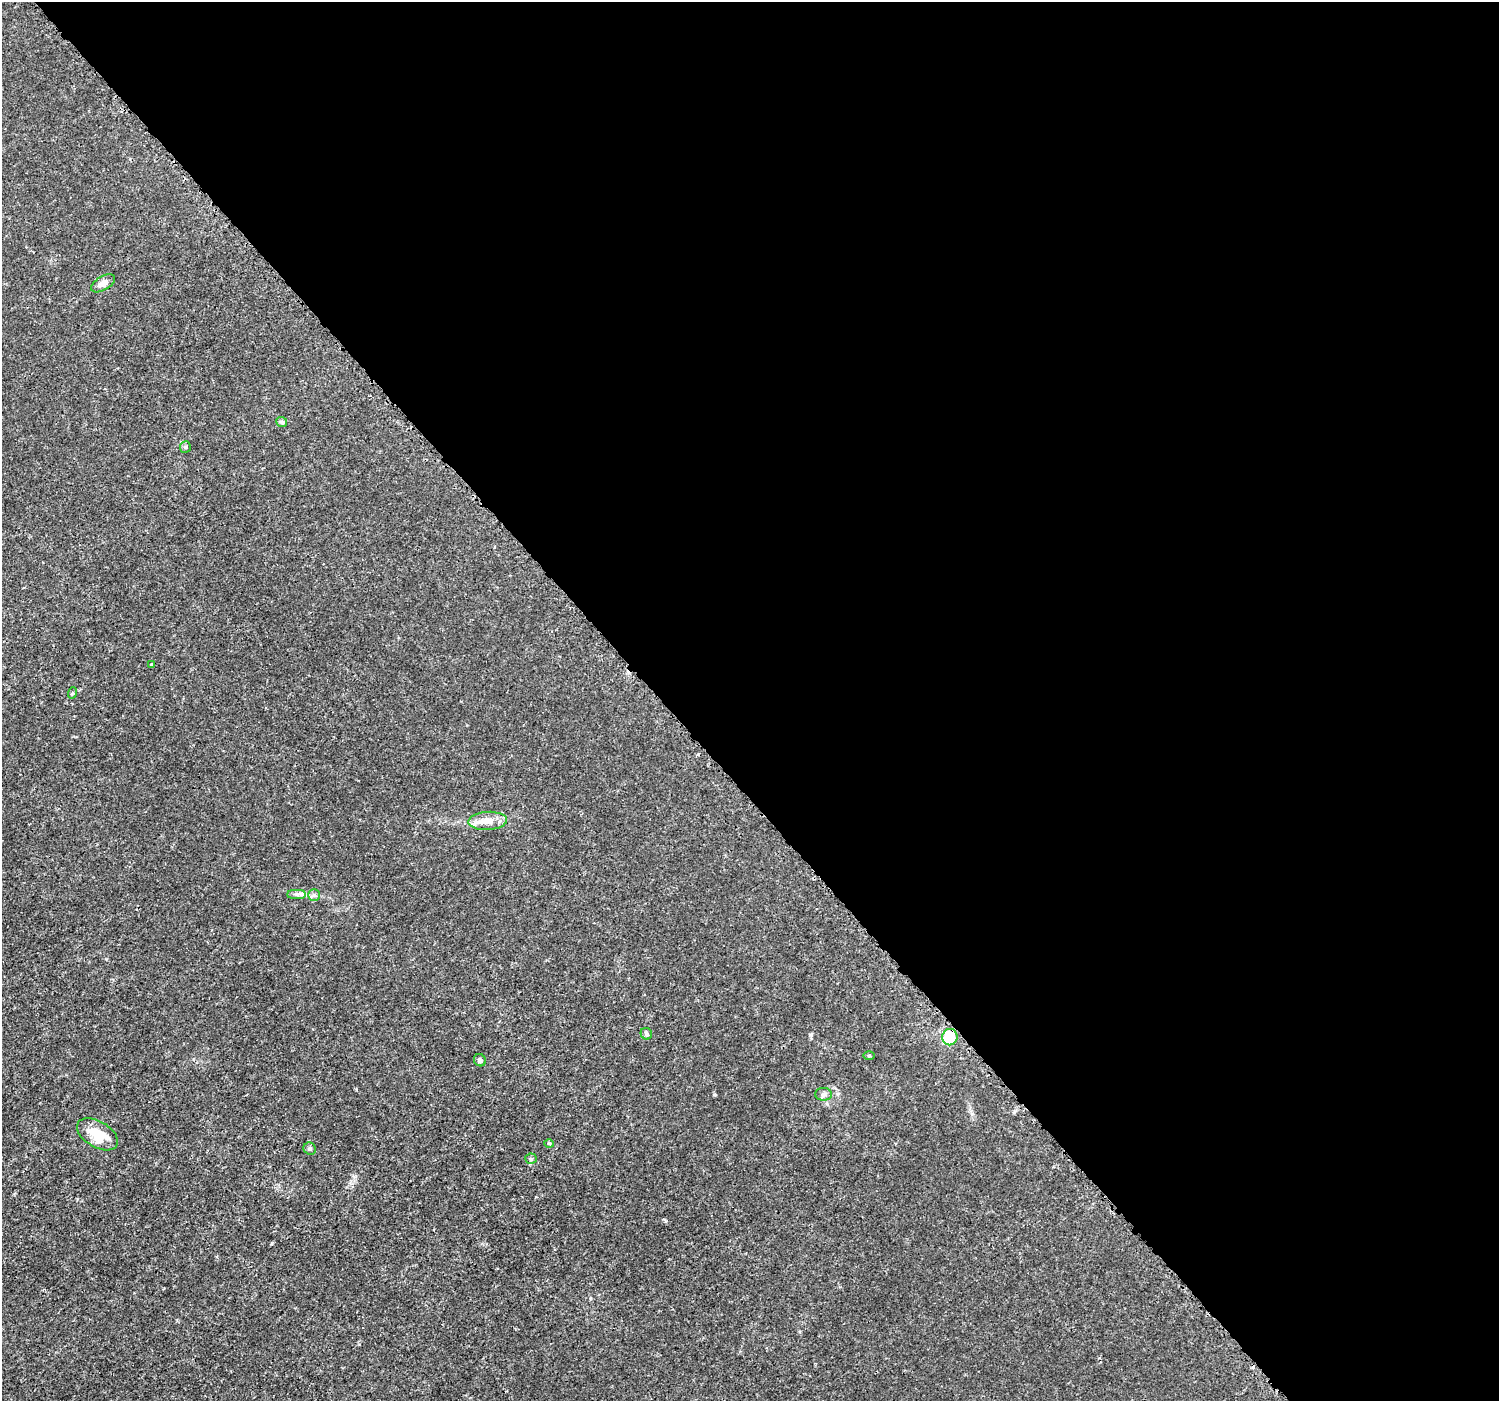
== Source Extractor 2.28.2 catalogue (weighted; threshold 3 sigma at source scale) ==
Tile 8 of 4 x 4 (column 4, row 2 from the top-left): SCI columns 4513-6009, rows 2965-4363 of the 6037 x 5992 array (HDU 1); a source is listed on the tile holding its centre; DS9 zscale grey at full resolution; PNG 1501 x 1403 px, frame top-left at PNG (2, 2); each listed source drawn as its Kron ellipse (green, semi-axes under 4 px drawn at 4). Shown black and unused: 56% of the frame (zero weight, under 3 of 5 exposures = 2% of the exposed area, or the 3 px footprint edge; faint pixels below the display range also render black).
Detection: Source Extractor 2.28.2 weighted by HDU 2 'WHT'; one run over the whole footprint, this tile lists its part. Background 0.00147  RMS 7.1e-04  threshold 0.00317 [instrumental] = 3 sigma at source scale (4.5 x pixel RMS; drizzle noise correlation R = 1.50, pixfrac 1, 0.0396/0.0396 arcsec/px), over >= 5 px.
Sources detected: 19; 1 cosmic-ray / hot-pixel residue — neither listed nor drawn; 1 inside a brighter listed object's ellipse — not listed separately; the other 17 listed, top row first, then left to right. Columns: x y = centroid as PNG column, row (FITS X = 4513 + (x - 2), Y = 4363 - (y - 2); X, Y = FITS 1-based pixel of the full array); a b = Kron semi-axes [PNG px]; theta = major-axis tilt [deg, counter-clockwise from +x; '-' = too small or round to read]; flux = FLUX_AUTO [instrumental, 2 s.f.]
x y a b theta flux
103 283 13 7 31 0.48
282 422 5 5 - 0.17
185 447 6 5 - 0.1
152 664 3 3 - 0.093
72 693 6 3 70 0.081
488 821 19 9 4 1
297 894 9 4 0 0.21
314 895 6 6 - 0.16
646 1034 6 5 - 0.19
950 1037 8 7 - 3.2
869 1056 5 3 - 0.071
480 1060 6 6 - 0.2
824 1094 8 6 -1 0.21
98 1134 22 13 -30 2
549 1143 5 3 - 0.063
310 1149 6 6 - 0.13
531 1159 5 5 - 0.1
Overlapping masked pixels (flux is a lower limit): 1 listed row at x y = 950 1037
Unlisted compact peaks at least as high as the median listed source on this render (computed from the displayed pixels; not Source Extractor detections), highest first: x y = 714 1095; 354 1176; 271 1244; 810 1035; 972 1114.